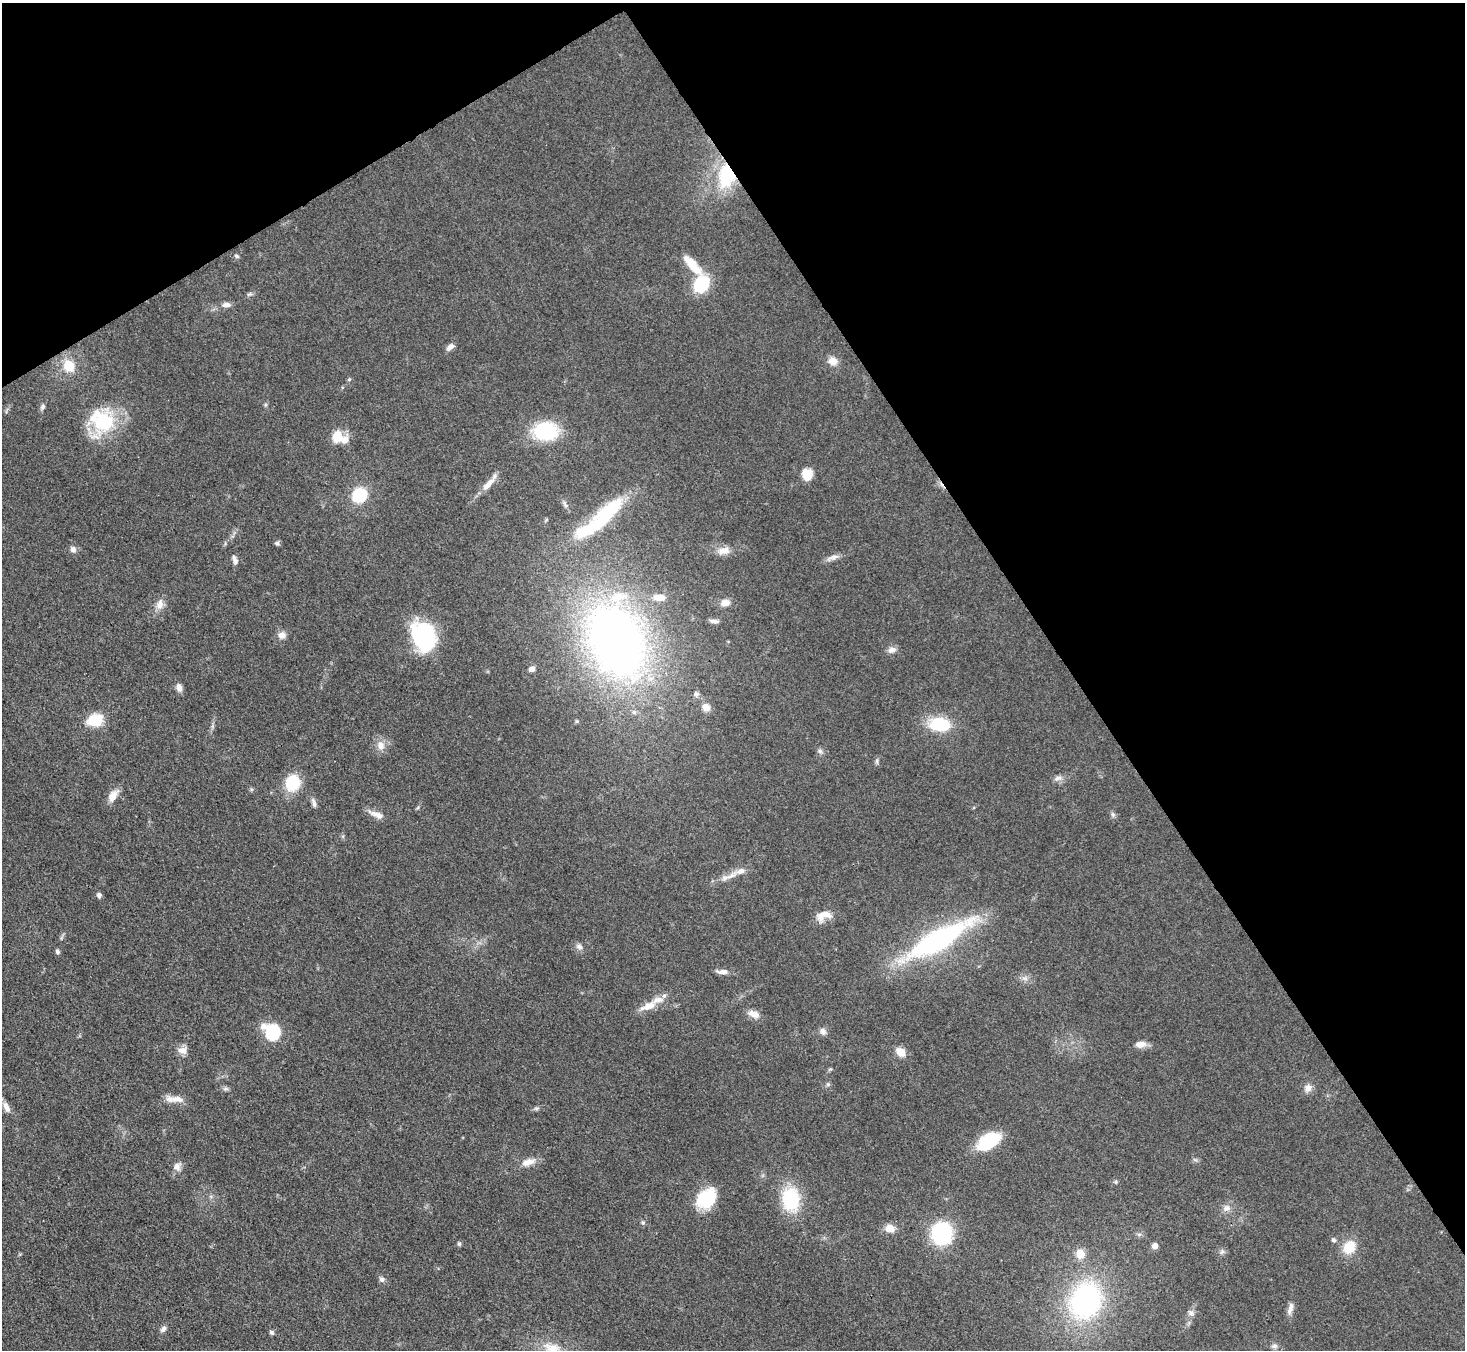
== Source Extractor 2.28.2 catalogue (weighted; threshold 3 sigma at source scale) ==
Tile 3 of 4 x 4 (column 3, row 1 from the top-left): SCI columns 2926-4388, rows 4341-5688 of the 5852 x 5845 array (HDU 1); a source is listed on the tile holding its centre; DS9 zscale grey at full resolution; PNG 1467 x 1352 px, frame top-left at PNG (2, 3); no overlay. Shown black and unused: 33% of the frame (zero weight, under 3 of 4 exposures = <1% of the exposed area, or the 3 px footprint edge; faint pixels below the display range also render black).
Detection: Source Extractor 2.28.2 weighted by HDU 2 'WHT'; one run over the whole footprint, this tile lists its part. Background 0.0759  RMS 0.0066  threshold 0.0299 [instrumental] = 3 sigma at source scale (4.5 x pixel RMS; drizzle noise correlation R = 1.50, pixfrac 1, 0.05/0.05 arcsec/px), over >= 5 px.
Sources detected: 99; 5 inside a brighter listed object's ellipse — not listed separately; the other 94 listed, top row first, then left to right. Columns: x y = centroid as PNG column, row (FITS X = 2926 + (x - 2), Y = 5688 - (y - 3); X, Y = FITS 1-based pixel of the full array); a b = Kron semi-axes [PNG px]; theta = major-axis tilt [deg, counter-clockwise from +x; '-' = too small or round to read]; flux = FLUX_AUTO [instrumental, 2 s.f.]
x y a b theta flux
727 175 28 18 82 43
237 256 7 4 -28 1.2
692 265 33 11 -49 16
701 284 17 13 55 32
249 294 9 4 18 1.4
226 305 12 7 -3 2.9
450 347 10 6 39 3.6
833 361 12 10 -14 5.7
69 366 13 12 - 13
349 379 5 5 - 0.88
42 407 8 6 60 1.7
103 421 16 13 -35 59
546 431 19 14 -2 58
337 437 16 13 85 11
807 474 13 11 83 10
488 485 24 7 46 7.6
359 495 12 11 - 32
565 504 11 4 -66 2
600 519 74 16 41 69
277 543 7 5 0 1.3
73 549 8 7 - 2.8
724 551 19 10 10 6.8
833 557 19 6 20 3.7
235 562 10 8 88 2.7
659 597 14 7 -3 6.9
725 603 10 8 11 5.1
160 604 15 9 82 5.3
714 621 12 4 -10 1.9
282 635 10 9 - 3.8
425 637 27 20 -68 85
616 640 68 49 -65 450
892 650 11 7 14 3.5
532 669 6 5 - 2.6
179 688 9 6 -74 3.8
696 694 7 7 - 1.8
706 707 10 9 - 4.8
634 712 6 6 - 1.6
95 720 14 11 19 21
577 721 5 4 - 0.83
939 724 23 15 -5 28
381 745 13 9 -88 5.7
820 751 6 6 - 1.7
877 761 8 4 -82 1.3
1058 778 12 6 22 2.8
292 783 17 14 70 24
113 796 15 9 58 7.4
314 803 14 5 -77 2.4
377 815 22 7 -23 5.4
741 871 18 8 16 5.6
99 895 6 6 - 1.9
824 916 21 11 21 8.3
938 940 57 15 29 170
579 947 10 7 -23 2.7
57 952 6 5 - 1.4
722 972 14 6 -2 3.8
1025 978 9 6 -7 2.5
664 996 7 5 65 1.9
649 1006 18 9 25 9.2
754 1014 15 9 -21 5.2
823 1031 10 8 -54 2.7
272 1033 14 12 84 35
1141 1044 14 8 4 4.6
182 1050 12 9 -12 5
901 1052 11 8 -45 7.4
828 1084 6 5 - 1.1
1308 1088 10 9 - 4.1
225 1089 7 5 10 1.5
174 1099 26 8 -2 6.5
6 1107 15 7 -63 4.4
536 1108 7 4 0 1.2
988 1141 25 14 32 33
528 1162 19 9 18 6.7
177 1166 10 9 - 3.9
1116 1182 6 4 -72 0.83
707 1198 19 14 37 39
791 1199 23 17 -80 40
1226 1208 11 8 45 3.8
643 1223 5 5 - 1.1
890 1228 11 10 - 6.7
942 1233 19 17 -88 62
1334 1240 6 6 - 1.6
459 1244 6 5 - 1.1
1155 1246 7 6 - 3.4
1349 1247 14 12 57 16
1222 1252 8 6 67 1.7
1080 1254 11 10 - 8.1
382 1279 8 7 - 2
1085 1300 33 28 64 130
1290 1309 17 7 75 3.8
1191 1313 10 8 -31 2.7
163 1329 9 6 47 2.3
271 1332 6 5 - 1.5
1274 1346 9 6 -7 2.3
552 1348 28 15 -18 14
Overlapping masked pixels (flux is a lower limit): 1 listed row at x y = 727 175
Isophote crosses this tile's border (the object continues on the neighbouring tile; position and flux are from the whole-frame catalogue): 1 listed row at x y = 552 1348